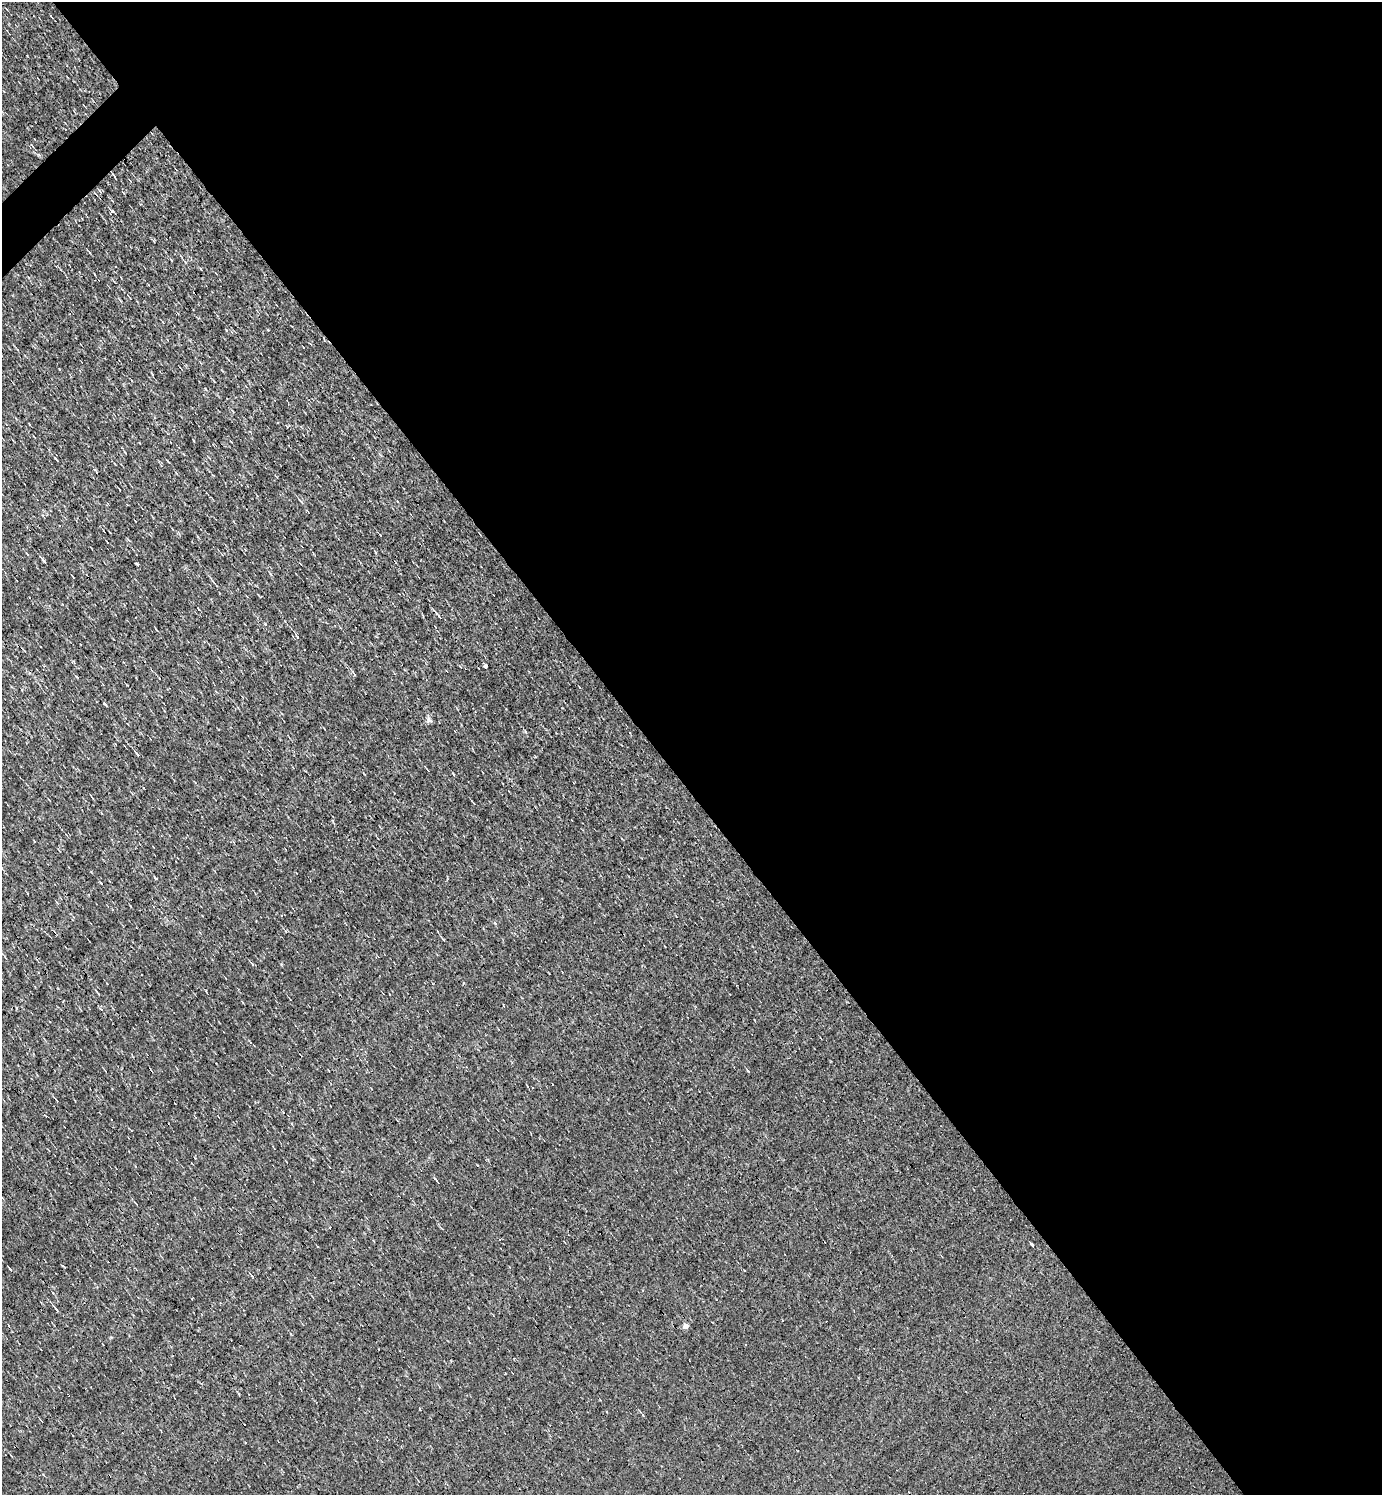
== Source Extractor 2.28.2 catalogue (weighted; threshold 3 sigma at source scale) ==
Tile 8 of 4 x 4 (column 4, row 2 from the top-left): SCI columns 4294-5673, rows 2985-4477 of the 5968 x 5969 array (HDU 1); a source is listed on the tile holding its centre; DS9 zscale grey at full resolution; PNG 1384 x 1497 px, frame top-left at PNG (2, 2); no overlay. Shown black and unused: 53% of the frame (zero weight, under 3 of 4 exposures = <1% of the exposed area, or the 3 px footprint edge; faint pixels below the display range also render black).
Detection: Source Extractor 2.28.2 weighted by HDU 2 'WHT'; one run over the whole footprint, this tile lists its part. Background 0.00165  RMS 0.04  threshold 0.178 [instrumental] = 3 sigma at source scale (4.5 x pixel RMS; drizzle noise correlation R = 1.50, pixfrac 1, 0.05/0.05 arcsec/px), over >= 5 px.
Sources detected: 52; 13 cosmic-ray / hot-pixel residue — not listed; the other 39 listed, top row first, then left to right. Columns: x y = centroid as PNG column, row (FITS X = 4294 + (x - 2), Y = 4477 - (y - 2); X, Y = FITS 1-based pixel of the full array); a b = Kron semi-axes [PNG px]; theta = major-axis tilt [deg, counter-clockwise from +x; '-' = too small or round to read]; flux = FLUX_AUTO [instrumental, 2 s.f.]
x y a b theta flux
32 145 4 3 - 3.4
114 175 6 2 -52 4.9
171 260 5 2 - 3.1
226 330 4 3 - 3.4
200 362 3 2 - 3.4
214 381 4 2 - 2.8
125 452 5 3 - 3.2
56 459 7 3 -48 6.9
301 502 7 4 -56 6.1
44 561 5 3 - 5.9
137 564 4 3 - 18
199 609 3 2 - 2.9
439 617 5 4 - 6.9
297 636 5 3 - 3.5
485 666 4 3 - 9.3
354 674 6 3 -54 3.9
105 704 4 2 - 5
429 720 9 5 -70 11
137 754 6 3 -49 7.2
473 803 8 2 -55 3.6
156 878 5 3 - 5.7
286 931 5 3 - 3.9
443 939 6 3 -38 4
101 1010 3 3 - 6.1
250 1042 5 3 - 3.7
748 1071 6 3 -53 4
56 1100 4 2 - 2.9
313 1160 4 3 - 4.5
437 1181 6 3 -50 4.8
136 1203 5 2 - 3.2
499 1239 4 3 - 4.9
1031 1244 4 3 - 110
10 1269 3 3 - 6.1
744 1270 3 2 - 6.3
176 1283 3 2 - 2.3
56 1310 7 3 -52 6.5
686 1326 4 4 - 41
745 1345 2 2 - 3.7
643 1415 4 3 - 3.1
Unlisted compact peaks at least as high as the median listed source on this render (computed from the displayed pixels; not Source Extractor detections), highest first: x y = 495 923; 281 964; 205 389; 453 773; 59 369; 268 330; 265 623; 420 1409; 111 211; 91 872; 239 1394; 271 574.